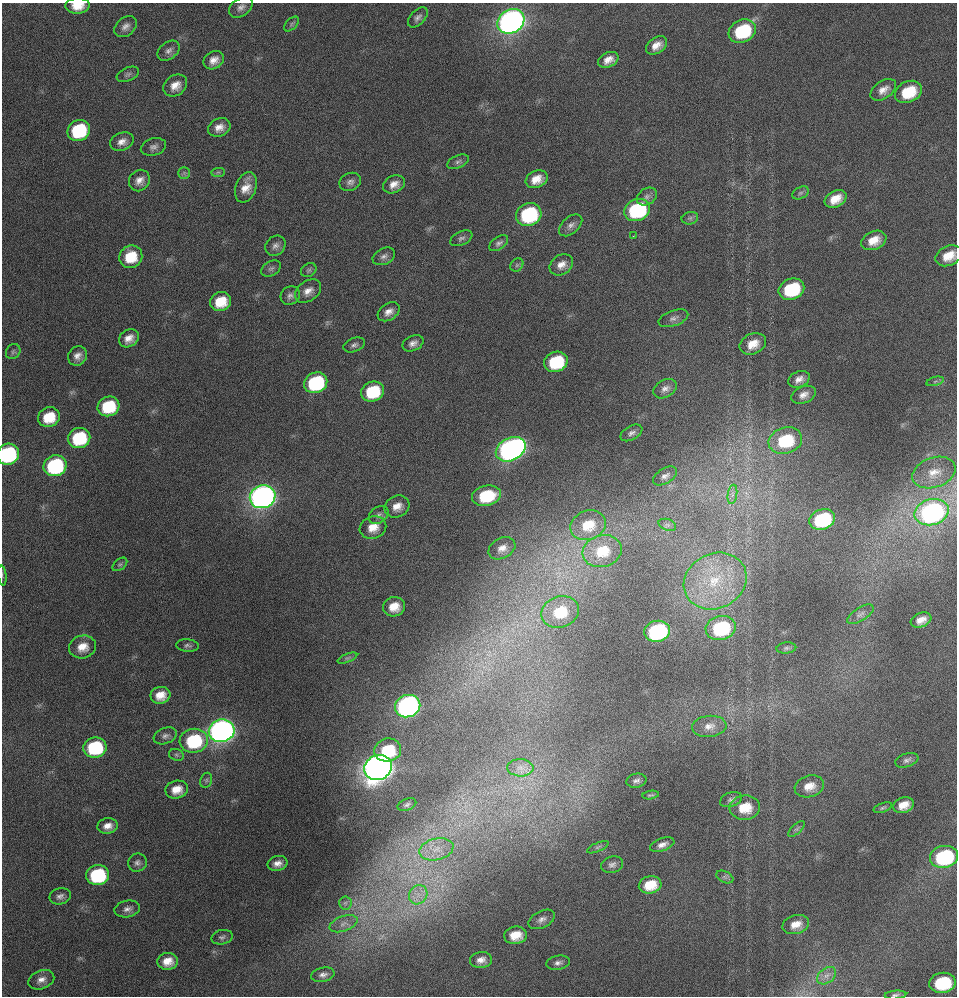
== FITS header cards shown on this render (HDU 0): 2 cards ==
NAXIS1  =                  955 / Axis length
NAXIS2  =                  994 / Axis length

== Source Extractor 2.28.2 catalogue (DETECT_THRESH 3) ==
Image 955 x 994 px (HDU 0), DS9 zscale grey, 1 PNG px = 1 image px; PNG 959 x 998 px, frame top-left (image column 1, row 994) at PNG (2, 3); each listed source drawn as its Kron ellipse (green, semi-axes under 4 px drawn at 4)
Background 61.9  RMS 4.2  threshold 12.6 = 3 sigma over >= 5 px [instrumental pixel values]
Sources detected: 151; all 151 listed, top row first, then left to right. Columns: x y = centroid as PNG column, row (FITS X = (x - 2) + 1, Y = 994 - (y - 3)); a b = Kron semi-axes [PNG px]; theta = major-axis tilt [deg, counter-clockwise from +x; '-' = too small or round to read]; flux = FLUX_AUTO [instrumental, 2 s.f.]
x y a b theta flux
78 6 12 8 2 4600
241 7 13 8 35 1600
418 17 12 7 45 1300
511 21 14 11 30 230000
291 24 9 5 46 710
126 27 12 9 41 1800
742 31 14 11 27 20000
656 45 11 8 34 2800
169 51 12 8 37 1400
214 60 11 8 33 2500
608 60 10 7 26 2500
128 74 12 6 23 860
175 86 13 10 38 3200
883 90 14 8 33 2500
908 92 14 10 26 10000
219 127 11 8 25 2500
79 130 12 10 31 21000
122 142 12 8 21 2200
153 147 13 8 16 1400
458 162 11 6 24 970
218 172 7 4 1 510
184 173 6 6 - 670
537 179 11 8 23 3700
139 180 11 10 - 2300
350 182 11 8 22 1400
394 184 11 8 25 2500
246 187 16 10 70 3900
800 193 9 5 27 780
647 196 11 8 32 1400
836 199 11 8 29 4500
637 210 13 10 26 34000
529 214 13 11 22 29000
690 218 8 6 13 800
571 225 14 8 41 1700
633 236 3 2 - 350
461 238 12 6 25 1000
874 240 13 9 22 4400
499 243 11 6 36 1000
275 246 11 9 43 1500
384 256 12 8 24 1300
949 256 14 9 25 5100
131 257 12 11 - 8200
517 265 7 6 - 650
561 265 12 9 34 2600
271 269 11 7 30 940
309 270 8 6 32 710
791 289 13 10 21 20000
308 291 14 10 36 2500
290 296 10 9 - 1300
221 302 11 9 28 7400
389 312 12 8 34 2100
673 318 15 7 20 1500
129 338 10 8 33 2600
413 343 11 7 24 1600
753 344 14 10 24 4500
354 345 11 6 22 1000
13 352 8 6 52 750
77 356 10 9 - 1900
556 362 12 10 20 18000
799 379 11 8 22 2100
935 381 9 4 14 530
316 383 12 10 24 30000
665 389 12 8 30 1700
372 392 11 10 - 14000
803 395 13 8 22 2100
108 406 11 9 24 15000
49 417 11 10 - 8000
631 433 12 7 29 1200
79 438 11 10 - 19000
785 441 17 13 16 16000
511 449 16 11 27 150000
8 454 11 10 - 39000
55 466 11 10 - 38000
934 473 22 14 20 5100
665 476 13 7 31 1400
732 494 10 4 82 1100
486 496 14 10 12 15000
263 497 13 11 19 240000
397 506 13 10 27 3000
932 512 17 13 14 88000
379 515 11 8 37 1100
822 519 13 10 18 24000
588 525 18 14 20 6800
667 525 9 5 -19 770
373 527 13 11 20 4200
502 548 14 10 28 2600
602 551 20 16 15 9300
120 564 8 5 39 660
2 575 10 2 -83 360
715 581 32 27 26 20000
394 607 11 9 10 4500
560 612 19 15 19 11000
860 614 15 6 32 1400
921 620 11 7 22 2600
721 628 15 12 13 26000
657 631 13 10 14 45000
187 646 11 6 -5 880
82 647 14 11 14 4100
786 648 10 5 5 790
347 658 10 4 22 660
160 695 10 8 9 3800
408 706 13 11 20 110000
709 726 17 10 5 2800
222 731 13 11 13 250000
165 736 12 8 21 1200
194 741 14 12 8 23000
95 747 11 10 - 23000
388 750 13 11 8 14000
176 755 7 5 -22 730
907 760 12 6 18 1200
378 768 14 12 25 430000
520 768 13 8 -2 2100
206 780 8 5 69 590
636 781 10 7 10 1200
809 786 15 10 16 3700
177 790 11 9 11 3900
651 795 8 3 9 500
731 799 11 7 20 1000
407 805 10 5 20 830
904 805 10 7 18 3700
745 808 15 12 5 6900
883 808 9 4 19 610
108 826 10 7 9 2400
797 829 10 5 42 700
662 845 12 6 20 1800
598 847 11 4 24 650
436 849 17 10 13 4300
944 857 14 11 11 30000
137 863 9 9 - 1200
278 863 10 7 13 2100
612 865 11 8 14 1300
98 875 11 10 - 26000
725 877 9 5 -24 780
650 885 11 8 14 6300
418 895 10 8 53 2700
60 896 11 8 13 1400
345 903 6 6 - 730
127 909 13 8 11 1600
542 919 14 8 26 1700
343 924 15 7 19 1900
796 925 13 9 15 3400
515 935 11 8 6 5100
222 937 11 7 13 960
481 960 11 8 7 2100
168 961 10 8 7 3800
558 963 12 7 11 1300
323 975 12 7 12 1400
827 976 11 7 38 1500
41 980 13 9 21 2200
942 983 13 10 8 17000
895 995 11 4 5 720
At the frame edge (FLAGS 8, measured only in part): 5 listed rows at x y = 78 6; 949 256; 8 454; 2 575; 895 995